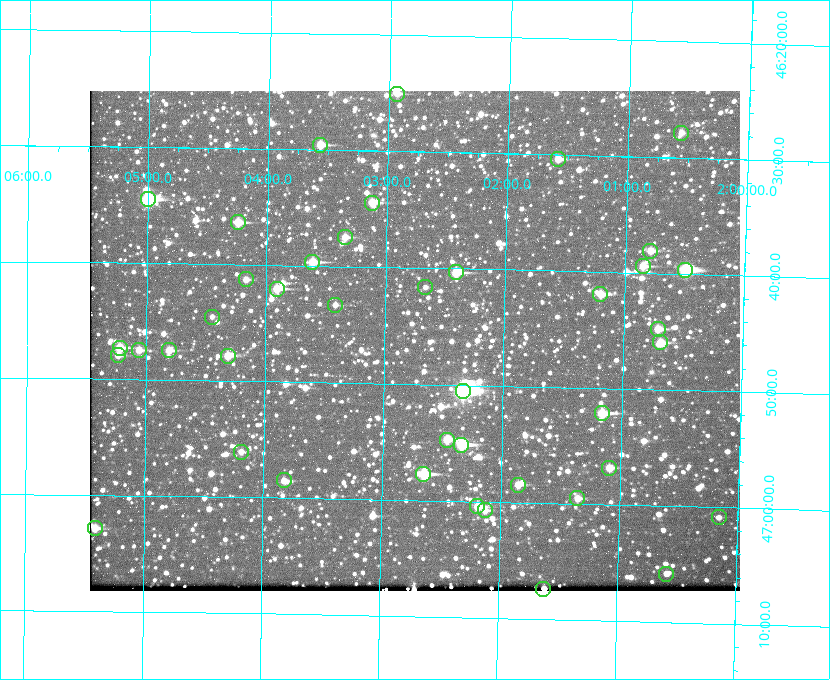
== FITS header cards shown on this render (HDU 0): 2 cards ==
NAXIS1  =                  650 / Width of table row in bytes
NAXIS2  =                  500 / Number of rows in table

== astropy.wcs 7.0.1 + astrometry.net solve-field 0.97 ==
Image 650 x 500 px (HDU 0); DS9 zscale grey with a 90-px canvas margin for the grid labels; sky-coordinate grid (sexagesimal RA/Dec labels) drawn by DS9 from the SOLVED WCS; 42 Tycho-2 reference stars matched to detected sources circled (green)
Header WCS: none
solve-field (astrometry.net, Tycho-2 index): SOLVED blind (the file carries no WCS)
Solved WCS: RA---TAN-SIP/DEC--TAN-SIP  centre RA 02:02:45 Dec +46:46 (30.69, +46.77 deg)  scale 5.17 arcsec/px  FOV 56.0' x 43.0'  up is +179 deg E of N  parity flipped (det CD > 0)
(file carries no celestial WCS; the grid is the blind solution)
Tycho-2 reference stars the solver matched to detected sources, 42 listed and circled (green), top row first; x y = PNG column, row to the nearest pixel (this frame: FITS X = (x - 90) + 1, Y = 500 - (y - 91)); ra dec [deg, ICRS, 3 dp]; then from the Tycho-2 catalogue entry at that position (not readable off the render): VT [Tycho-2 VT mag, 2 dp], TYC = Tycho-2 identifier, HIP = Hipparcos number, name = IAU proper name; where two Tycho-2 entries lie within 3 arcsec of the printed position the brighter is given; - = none
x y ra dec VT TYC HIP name
397 94 30.734 +46.417 11.15 3280-662-1 - -
681 133 30.141 +46.464 11.42 3280-1042-1 - -
320 145 30.892 +46.493 10.70 3280-490-1 - -
558 159 30.396 +46.506 10.80 3280-764-1 - -
148 199 31.250 +46.575 8.43 3281-919-1 - -
372 203 30.782 +46.574 10.16 3280-645-1 - -
238 222 31.061 +46.606 9.99 3281-582-1 - -
345 237 30.837 +46.625 10.69 3280-1254-1 - -
650 251 30.198 +46.635 10.92 3280-527-1 - -
312 262 30.904 +46.661 9.60 3280-781-1 - -
643 266 30.213 +46.657 10.42 3280-803-1 - -
685 270 30.124 +46.661 9.43 3280-672-1 - -
456 272 30.604 +46.672 9.47 3280-908-1 - -
246 279 31.043 +46.688 11.48 3281-800-1 - -
425 287 30.667 +46.694 12.45 3280-751-1 - -
277 289 30.978 +46.700 9.85 3281-909-1 - -
600 294 30.300 +46.699 10.25 3280-1695-1 - -
335 305 30.855 +46.722 11.70 3280-1423-1 - -
212 317 31.112 +46.742 12.56 3281-721-1 - -
658 329 30.179 +46.746 10.21 3280-486-1 - -
660 342 30.172 +46.766 10.54 3280-993-1 - -
120 348 31.305 +46.788 10.64 3281-663-1 - -
139 350 31.264 +46.791 10.76 3281-86-1 - -
169 350 31.202 +46.791 10.77 3281-309-1 - -
118 355 31.307 +46.799 11.30 3281-221-1 - -
228 356 31.078 +46.798 10.61 3281-114-1 - -
463 391 30.583 +46.843 7.07 3280-746-1 9508 -
602 413 30.291 +46.869 9.33 3280-1647-1 - -
447 440 30.615 +46.912 10.08 3284-203-1 - -
461 445 30.584 +46.919 9.47 3284-629-1 - -
241 452 31.047 +46.935 11.37 3285-65-1 - -
609 468 30.273 +46.947 10.92 3284-1033-1 - -
423 474 30.663 +46.962 9.31 3284-347-1 - -
284 480 30.956 +46.975 11.27 3285-185-1 - -
518 485 30.464 +46.975 10.61 3284-511-1 - -
577 498 30.338 +46.992 10.95 3284-1079-1 - -
477 506 30.548 +47.007 10.42 3284-727-1 - -
485 510 30.532 +47.013 10.85 3284-391-1 - -
719 517 30.040 +47.014 11.91 3284-899-1 - -
95 528 31.352 +47.047 10.82 3285-1193-1 - -
666 574 30.147 +47.097 11.56 3284-835-1 - -
543 589 30.405 +47.123 10.72 3284-747-1 - -